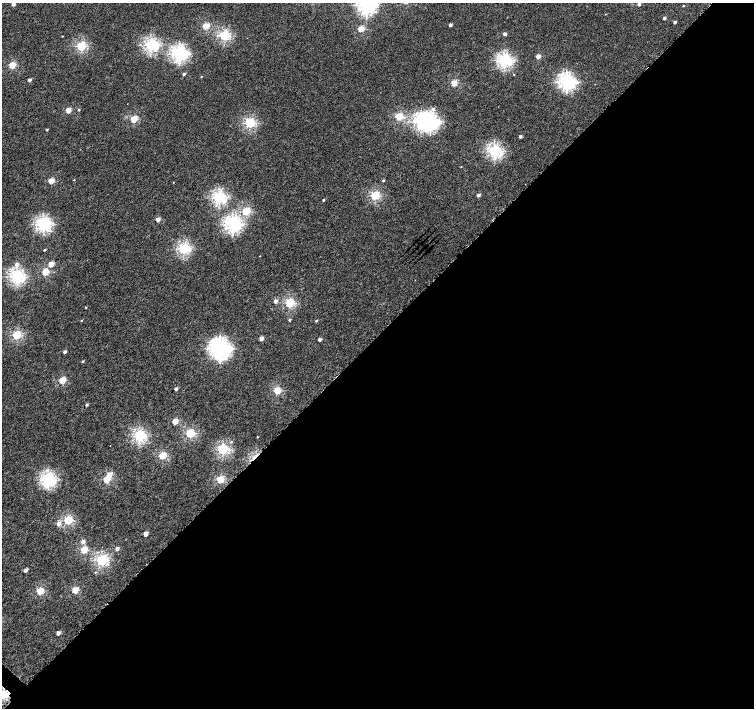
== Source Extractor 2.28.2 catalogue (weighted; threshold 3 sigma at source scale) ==
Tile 12 of 4 x 4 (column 4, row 3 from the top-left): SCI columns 4533-6035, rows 1659-3069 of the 6052 x 6055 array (HDU 1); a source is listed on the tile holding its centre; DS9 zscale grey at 2 x 2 block average (1 PNG px = mean of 2 x 2 image px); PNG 756 x 710 px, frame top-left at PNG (2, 3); no overlay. Shown black and unused: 53% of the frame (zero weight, under 4 of 8 exposures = <1% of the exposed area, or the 3 px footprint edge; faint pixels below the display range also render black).
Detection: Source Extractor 2.28.2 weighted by HDU 2 'WHT'; one run over the whole footprint, this tile lists its part. Background 4.05e-04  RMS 0.0014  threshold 0.00554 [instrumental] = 3 sigma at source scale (4.09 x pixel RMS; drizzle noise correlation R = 1.36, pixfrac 0.8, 0.0396/0.0396 arcsec/px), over >= 5 px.
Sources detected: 92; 1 inside a brighter object's white glare — not listed; the other 91 listed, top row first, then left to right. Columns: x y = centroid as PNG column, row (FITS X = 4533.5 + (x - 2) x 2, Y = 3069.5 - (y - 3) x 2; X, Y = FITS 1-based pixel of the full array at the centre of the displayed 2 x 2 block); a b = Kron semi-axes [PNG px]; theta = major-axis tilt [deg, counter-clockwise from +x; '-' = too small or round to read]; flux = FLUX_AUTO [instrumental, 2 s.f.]
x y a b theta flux
13 4 2 2 - 1.5
639 4 3 2 - 0.62
366 5 5 4 - 75
683 6 3 2 - 0.17
664 18 2 2 - 0.68
675 22 3 2 - 0.52
450 25 2 2 - 0.97
206 26 3 3 - 7.2
361 29 3 3 - 7.3
505 34 2 2 - 0.94
224 35 3 3 - 23
62 36 2 2 - 0.14
151 45 4 3 - 36
81 46 3 3 - 20
179 54 4 4 - 51
538 56 3 2 - 2.6
504 60 4 4 - 42
12 65 3 3 - 7.6
184 74 2 2 - 0.72
514 74 2 2 - 0.14
201 77 2 2 - 0.12
30 80 2 2 - 0.98
567 82 4 4 - 56
454 83 3 3 - 7.5
433 109 3 3 - 0.62
68 110 3 2 - 4.9
79 110 2 2 - 0.28
399 117 3 3 - 12
134 119 3 3 - 9.3
430 122 5 4 - 54
250 123 3 3 - 22
47 130 2 2 - 0.4
520 136 2 2 - 0.77
494 151 4 3 - 38
74 180 2 2 - 0.14
383 180 2 2 - 0.4
51 181 3 2 - 5.1
375 195 3 3 - 17
479 195 3 2 - 0.95
219 197 4 3 - 36
323 200 2 2 - 0.3
246 211 3 3 - 13
158 220 2 2 - 2.6
43 224 4 4 - 43
232 224 4 4 - 53
183 249 3 3 - 30
44 250 2 2 - 0.3
16 264 3 3 - 1.1
51 264 3 2 - 3.9
45 272 3 3 - 8.6
17 277 4 3 - 42
275 301 3 2 - 1.2
289 303 3 3 - 18
86 307 2 2 - 0.18
81 320 2 2 - 0.19
289 320 3 2 - 0.43
316 321 3 2 - 0.25
16 335 3 3 - 16
261 338 2 2 - 2.3
320 339 2 2 - 1.2
220 349 6 5 - 110
64 352 2 2 - 0.99
82 361 2 2 - 0.35
62 380 3 3 - 7.6
176 389 2 2 - 1
277 390 3 3 - 9.4
87 405 2 2 - 0.48
175 421 3 2 - 5.5
190 433 3 3 - 16
139 436 3 3 - 32
257 437 2 2 - 0.14
231 442 3 3 - 0.29
222 449 3 3 - 24
162 456 3 3 - 12
109 475 3 2 - 3.7
106 479 3 3 - 7.6
220 479 3 3 - 12
48 480 4 3 - 44
68 520 3 3 - 16
58 524 3 2 - 1.7
145 534 3 2 - 3.2
83 542 3 3 - 1.4
117 548 2 2 - 1.4
84 550 3 3 - 8.6
101 560 3 3 - 27
25 570 2 2 - 1.5
95 572 3 2 - 0.22
75 590 3 3 - 7.6
40 591 3 3 - 9.7
58 633 2 2 - 2.1
3 694 3 3 - 12
Isophote crosses this tile's border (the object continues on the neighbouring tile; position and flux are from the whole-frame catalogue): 3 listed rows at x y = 13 4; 366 5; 3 694
Diffuse or blended objects may show on this block-average render without a row.